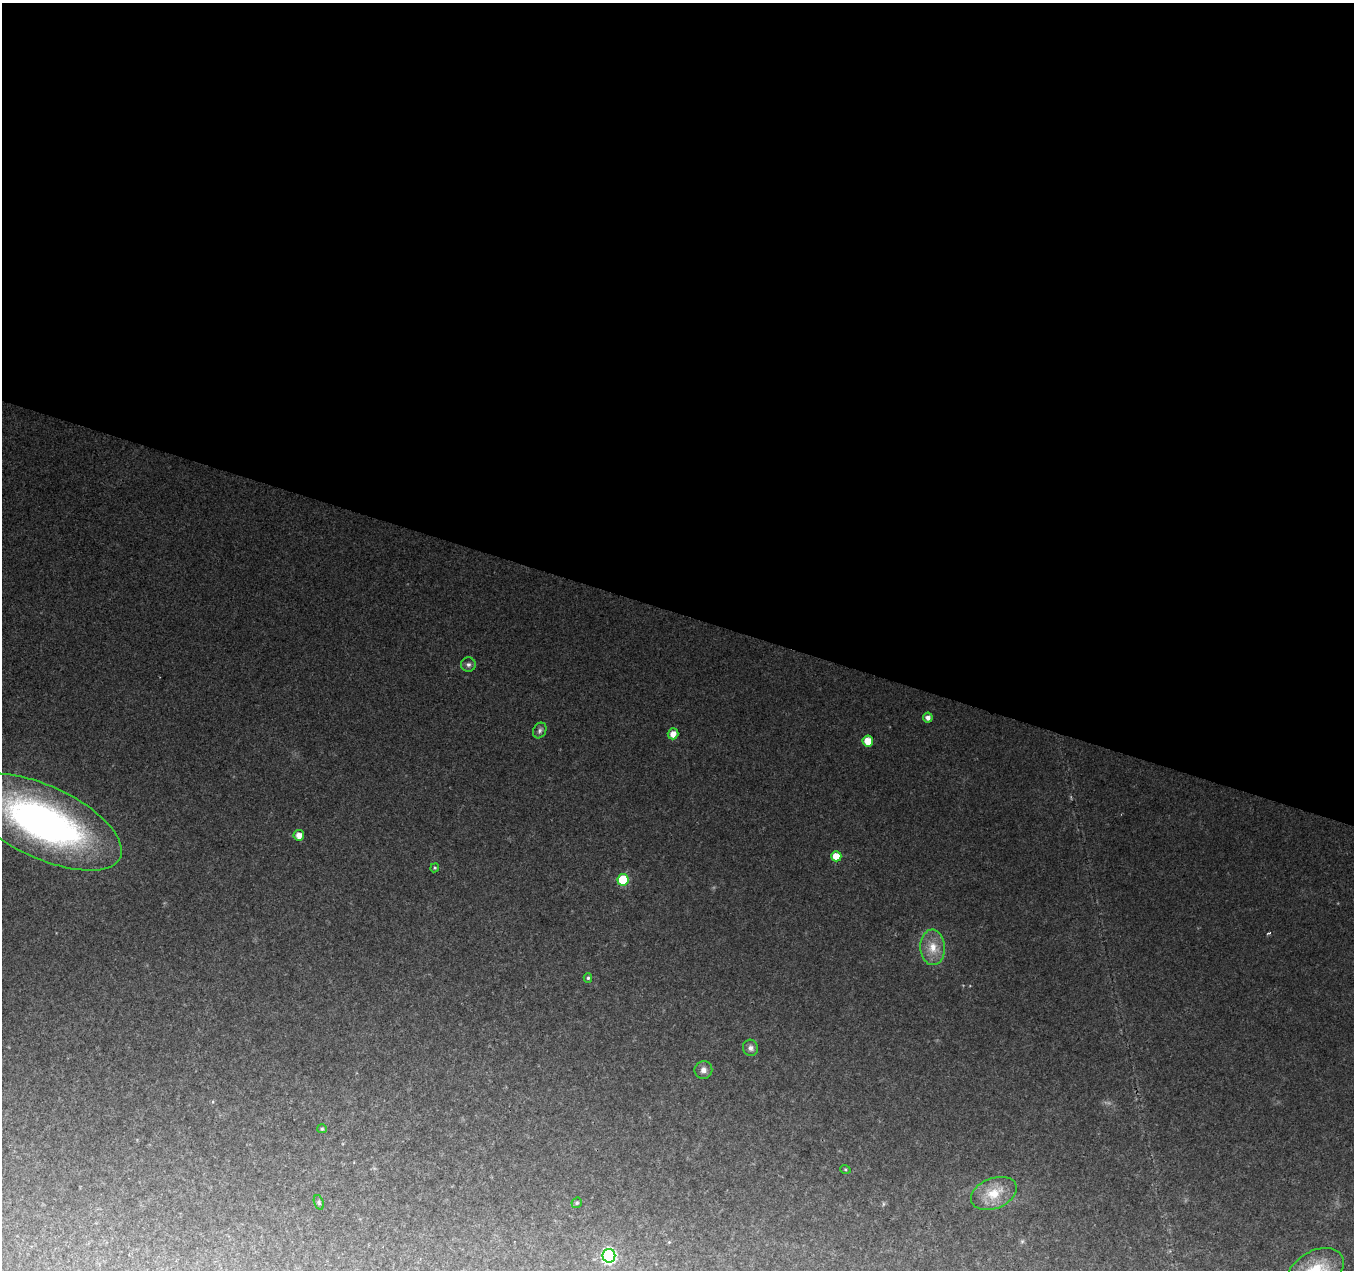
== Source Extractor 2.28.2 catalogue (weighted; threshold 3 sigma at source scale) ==
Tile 3 of 4 x 4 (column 3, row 1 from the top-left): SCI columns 2712-4063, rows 4085-5352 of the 5415 x 5566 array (HDU 1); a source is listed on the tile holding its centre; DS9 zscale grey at full resolution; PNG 1356 x 1272 px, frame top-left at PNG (2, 3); each listed source drawn as its Kron ellipse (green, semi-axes under 4 px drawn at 4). Shown black and unused: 48% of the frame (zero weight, under 2 of 3 exposures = <1% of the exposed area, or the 3 px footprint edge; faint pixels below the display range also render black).
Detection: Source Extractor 2.28.2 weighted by HDU 2 'WHT'; one run over the whole footprint, this tile lists its part. Background 0.0481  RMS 0.0066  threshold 0.0298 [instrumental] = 3 sigma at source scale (4.5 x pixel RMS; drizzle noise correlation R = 1.50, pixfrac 1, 0.0396/0.0396 arcsec/px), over >= 5 px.
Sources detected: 21; all 21 listed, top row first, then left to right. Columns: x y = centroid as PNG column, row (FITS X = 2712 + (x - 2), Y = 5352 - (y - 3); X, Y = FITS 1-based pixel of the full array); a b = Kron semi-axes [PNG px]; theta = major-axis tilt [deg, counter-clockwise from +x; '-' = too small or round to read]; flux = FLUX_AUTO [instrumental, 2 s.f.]
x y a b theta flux
468 665 7 7 - 1.9
928 718 5 5 - 3.2
540 730 8 6 61 1.8
673 734 5 5 - 5.4
868 741 5 5 - 9.5
43 822 85 36 -25 240
299 835 5 5 - 5.5
836 856 5 5 - 9.9
435 868 4 4 - 0.77
623 880 6 5 - 26
933 947 18 12 -87 10
588 978 5 4 - 0.99
751 1048 8 7 - 2.4
703 1070 9 8 - 3.1
322 1129 5 4 - 0.84
845 1169 5 3 - 0.64
994 1193 24 15 22 15
319 1202 7 4 -71 1.2
577 1203 5 5 - 0.87
609 1256 7 6 - 94
1316 1270 30 19 29 24
Isophote crosses this tile's border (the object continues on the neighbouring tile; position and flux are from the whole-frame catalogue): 1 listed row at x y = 1316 1270